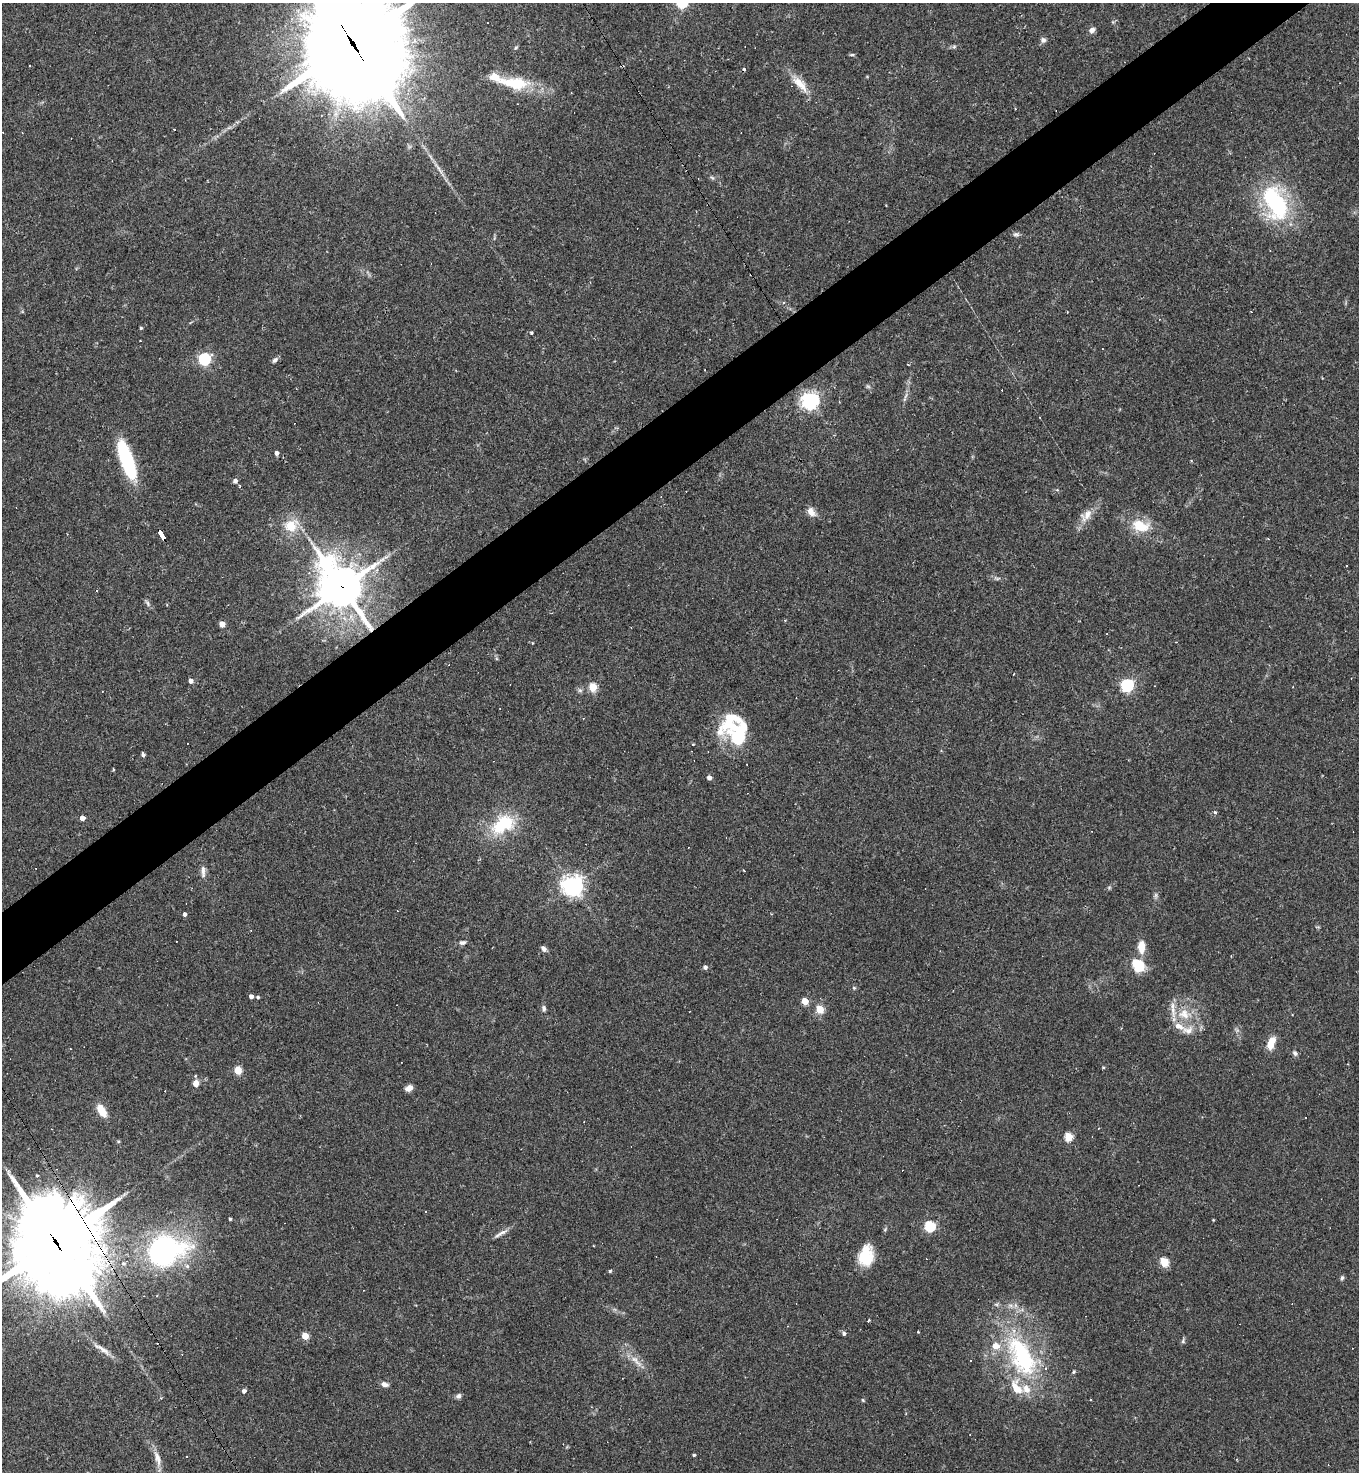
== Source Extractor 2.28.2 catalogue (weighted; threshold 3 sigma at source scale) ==
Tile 10 of 4 x 4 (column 2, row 3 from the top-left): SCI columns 1650-3006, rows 1471-2940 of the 5875 x 5880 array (HDU 1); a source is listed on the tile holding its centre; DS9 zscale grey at full resolution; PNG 1361 x 1474 px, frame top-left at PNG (2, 3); no overlay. Shown black and unused: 5% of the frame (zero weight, under 2 of 3 exposures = <1% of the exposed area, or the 3 px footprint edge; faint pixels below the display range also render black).
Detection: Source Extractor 2.28.2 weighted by HDU 2 'WHT'; one run over the whole footprint, this tile lists its part. Background 0.0409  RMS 0.0046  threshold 0.0207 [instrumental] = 3 sigma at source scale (4.5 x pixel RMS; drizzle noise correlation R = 1.50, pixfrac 1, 0.05/0.05 arcsec/px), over >= 5 px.
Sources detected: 148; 2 too faint to see at this stretch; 1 inside a brighter object's white glare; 35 cosmic-ray / hot-pixel residue — not listed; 11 inside a brighter listed object's ellipse — not listed separately; the other 99 listed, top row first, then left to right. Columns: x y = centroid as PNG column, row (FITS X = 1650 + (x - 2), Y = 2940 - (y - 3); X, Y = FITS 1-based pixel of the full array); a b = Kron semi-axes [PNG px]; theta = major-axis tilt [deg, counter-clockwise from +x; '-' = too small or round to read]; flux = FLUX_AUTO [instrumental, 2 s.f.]
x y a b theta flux
1092 30 7 6 - 2.1
1043 40 8 7 - 1.5
352 43 45 31 -60 9500
954 47 6 4 -18 0.75
516 48 6 4 45 0.61
852 55 7 3 0 0.62
515 83 45 16 -7 18
799 83 31 10 -48 7.5
712 178 7 5 -30 0.81
1275 202 38 21 -65 60
1016 234 9 6 0 1.2
783 302 5 4 - 0.68
141 328 3 3 - 0.59
531 333 3 3 - 0.93
204 359 6 5 - 70
274 360 8 6 53 1.4
906 396 12 3 72 1.3
810 400 6 6 - 200
277 453 4 4 - 1.5
127 460 41 12 -71 37
235 481 4 4 - 1.8
811 512 11 8 -59 3.7
1086 515 22 12 48 5.6
291 526 20 16 30 11
1140 526 24 15 -13 13
162 536 9 4 -59 53
1268 539 4 2 - 0.32
996 578 8 4 -36 0.92
342 587 19 16 -54 1200
96 591 3 3 - 3.9
148 604 9 5 -64 1.1
222 624 4 4 - 5.7
532 643 4 3 - 0.32
190 681 4 4 - 2.2
1127 685 6 6 - 80
593 687 5 5 - 20
738 737 37 28 -26 27
143 755 4 4 - 1.2
709 778 4 4 - 2.3
1215 812 5 4 - 0.74
82 818 4 4 - 3.6
503 825 34 21 33 24
203 871 18 6 -87 2.5
572 885 7 7 - 330
1109 887 6 4 0 0.64
185 914 4 4 - 1.5
176 941 2 2 - 0.3
463 942 10 6 11 1.5
1141 947 12 7 89 6.9
544 949 7 5 -46 1.7
1139 965 15 11 72 11
705 967 5 5 - 1.4
854 988 5 5 - 0.62
251 996 4 4 - 2
258 997 4 4 - 0.73
805 1001 5 4 - 11
544 1008 8 6 -79 1.2
820 1009 5 4 - 17
1184 1014 18 15 -22 10
1188 1030 18 11 10 5.1
1271 1043 12 6 69 10
70 1049 3 2 - 0.34
1295 1053 8 6 -46 1.1
1103 1068 4 3 - 0.47
238 1070 5 4 - 15
196 1083 7 6 - 3.5
409 1088 7 5 28 3.2
102 1111 14 8 -60 7.2
1068 1137 5 5 - 20
118 1141 5 4 - 0.5
230 1219 3 3 - 0.62
1213 1220 3 2 - 0.35
930 1226 5 5 - 39
501 1233 22 5 29 2.4
56 1242 36 28 -64 5900
164 1251 23 18 12 160
866 1256 21 14 79 16
1164 1262 5 5 - 23
123 1263 6 6 - 1.2
187 1266 6 6 - 1.2
610 1271 4 4 - 0.58
1342 1278 7 4 81 0.97
868 1320 4 3 - 0.62
918 1332 3 2 - 0.49
844 1334 5 5 - 1.2
305 1336 4 4 - 11
1183 1341 7 5 -81 0.88
102 1349 29 6 -33 3.6
1022 1357 55 27 -63 63
636 1361 25 7 -45 5.3
1074 1372 5 4 - 0.55
385 1384 8 6 -14 2.1
244 1391 4 4 - 1.6
458 1396 7 6 - 1.4
1090 1399 3 2 - 0.51
863 1400 5 4 - 0.5
694 1455 3 3 - 0.68
158 1459 24 7 -76 4.2
1237 1459 4 2 - 0.39
Overlapping masked pixels (flux is a lower limit): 4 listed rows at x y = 352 43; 162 536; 342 587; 56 1242
Isophote crosses this tile's border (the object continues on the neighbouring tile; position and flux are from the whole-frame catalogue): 2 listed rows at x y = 352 43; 56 1242